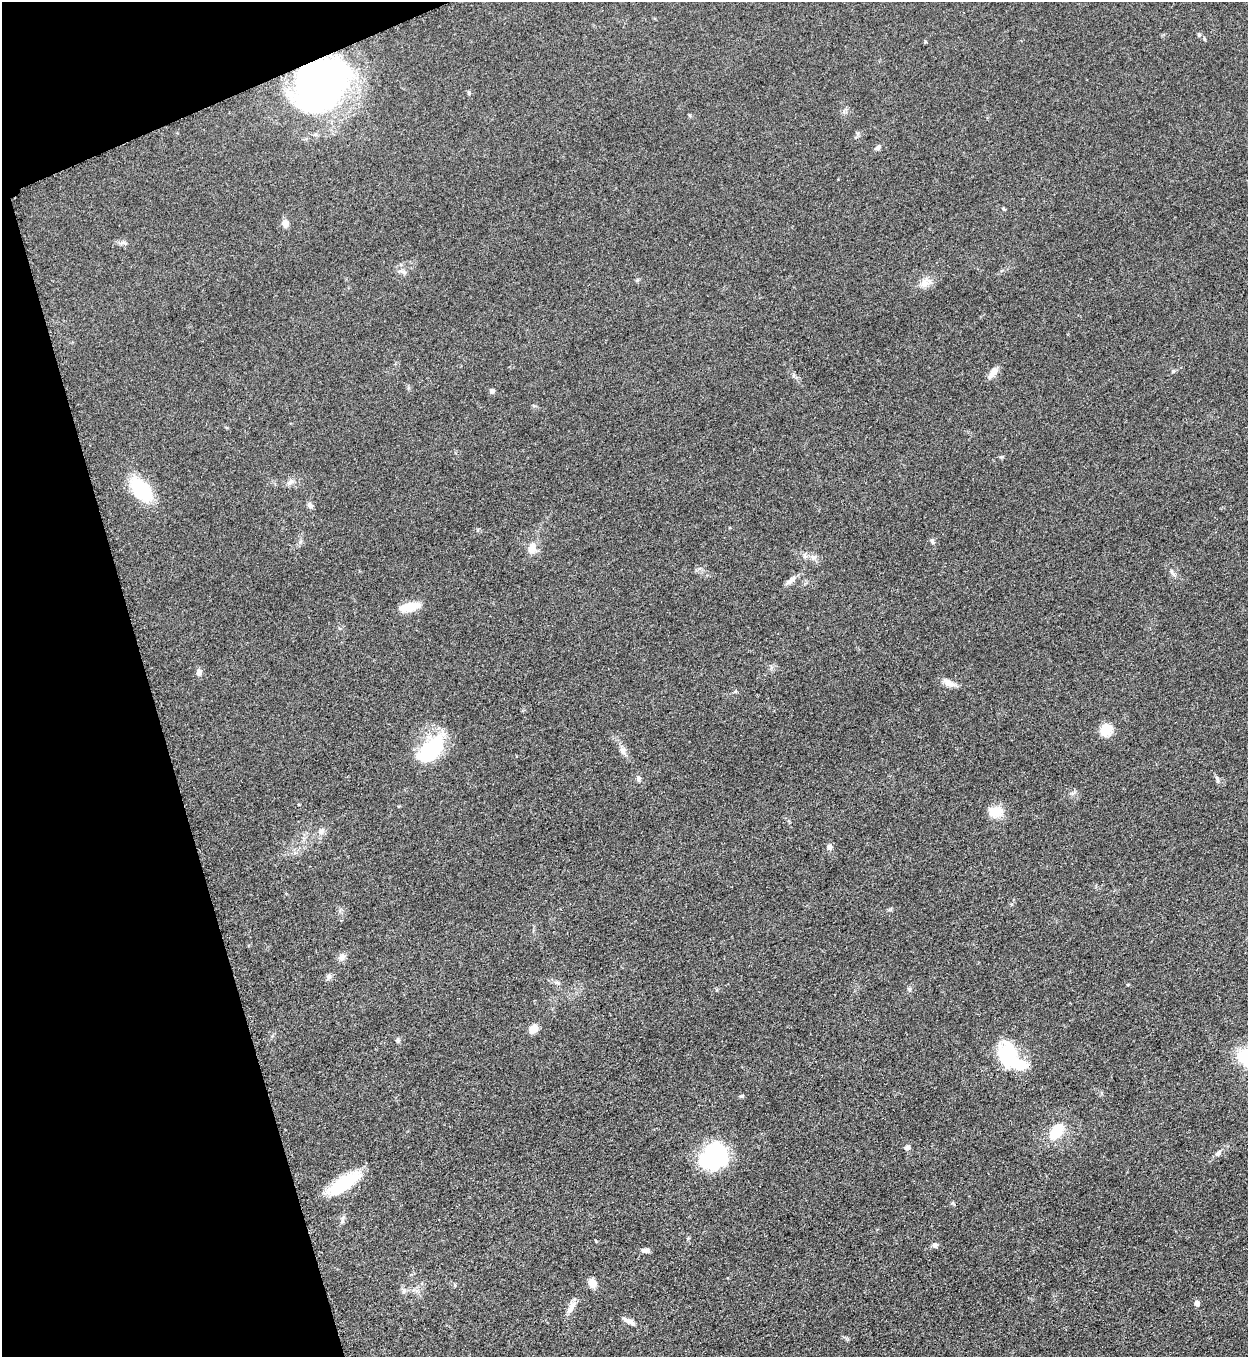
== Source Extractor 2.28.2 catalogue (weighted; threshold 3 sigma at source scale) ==
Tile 5 of 4 x 4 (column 1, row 2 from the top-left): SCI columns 286-1531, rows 2722-4076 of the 5427 x 5440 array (HDU 1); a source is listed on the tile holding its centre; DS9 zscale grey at full resolution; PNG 1250 x 1359 px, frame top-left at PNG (2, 2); no overlay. Shown black and unused: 15% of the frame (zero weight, under 3 of 5 exposures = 1% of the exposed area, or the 3 px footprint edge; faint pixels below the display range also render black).
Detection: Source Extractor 2.28.2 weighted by HDU 2 'WHT'; one run over the whole footprint, this tile lists its part. Background 0.063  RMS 0.0057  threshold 0.0256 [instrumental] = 3 sigma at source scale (4.5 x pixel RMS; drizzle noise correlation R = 1.50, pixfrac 1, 0.05/0.05 arcsec/px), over >= 5 px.
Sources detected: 54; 2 inside a brighter object's white glare — not listed; the other 52 listed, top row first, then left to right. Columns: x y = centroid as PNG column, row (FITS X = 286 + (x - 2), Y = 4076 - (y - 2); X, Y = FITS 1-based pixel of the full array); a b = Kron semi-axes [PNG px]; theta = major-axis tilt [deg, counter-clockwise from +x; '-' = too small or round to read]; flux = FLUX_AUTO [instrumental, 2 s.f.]
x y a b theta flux
1199 34 6 4 -68 0.89
321 83 46 36 44 280
878 147 8 5 34 1.6
285 223 11 9 -78 2.7
124 243 10 4 -21 1.5
403 272 10 5 -24 1.8
925 283 16 11 33 5.1
1173 371 5 4 - 0.82
993 372 15 7 57 4.5
492 391 5 5 - 1.9
1001 457 7 3 1 0.73
290 482 12 7 39 2.5
141 490 26 14 -48 36
310 505 8 7 - 2
932 541 8 5 -67 1.4
532 548 16 10 80 6.5
813 557 9 6 -11 2.3
1172 572 9 5 -57 1.4
790 581 18 6 37 3.2
409 607 23 9 13 11
199 672 8 6 87 2.5
948 683 16 8 -34 4
1105 730 14 12 58 10
431 749 40 20 49 37
623 750 12 7 -64 2.9
638 779 7 6 - 1.6
1217 779 12 4 -72 1.3
996 811 19 13 -5 8.5
321 831 11 6 60 2.3
829 847 8 7 - 2
342 957 10 8 46 2.6
329 977 9 6 67 1.7
557 982 7 4 -1 1.1
909 989 6 4 -18 0.78
533 1029 10 8 39 5.3
398 1040 7 5 -46 1
1010 1056 34 20 -60 35
741 1096 6 4 20 0.79
1056 1132 21 13 54 15
907 1147 6 5 - 2
1218 1153 9 6 51 1.7
709 1160 26 22 -68 40
344 1183 40 14 34 26
342 1219 12 6 87 1.8
596 1241 5 3 - 0.4
935 1245 7 5 0 1.4
645 1250 9 6 3 2
592 1283 9 7 -73 5.5
404 1291 8 6 69 1.6
1197 1303 5 5 - 3
571 1307 21 7 63 4.2
629 1321 16 6 -25 3.1
Overlapping masked pixels (flux is a lower limit): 1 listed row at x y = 321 83
Unlisted compact peaks at least as high as the median listed source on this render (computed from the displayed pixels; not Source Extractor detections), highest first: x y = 925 41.